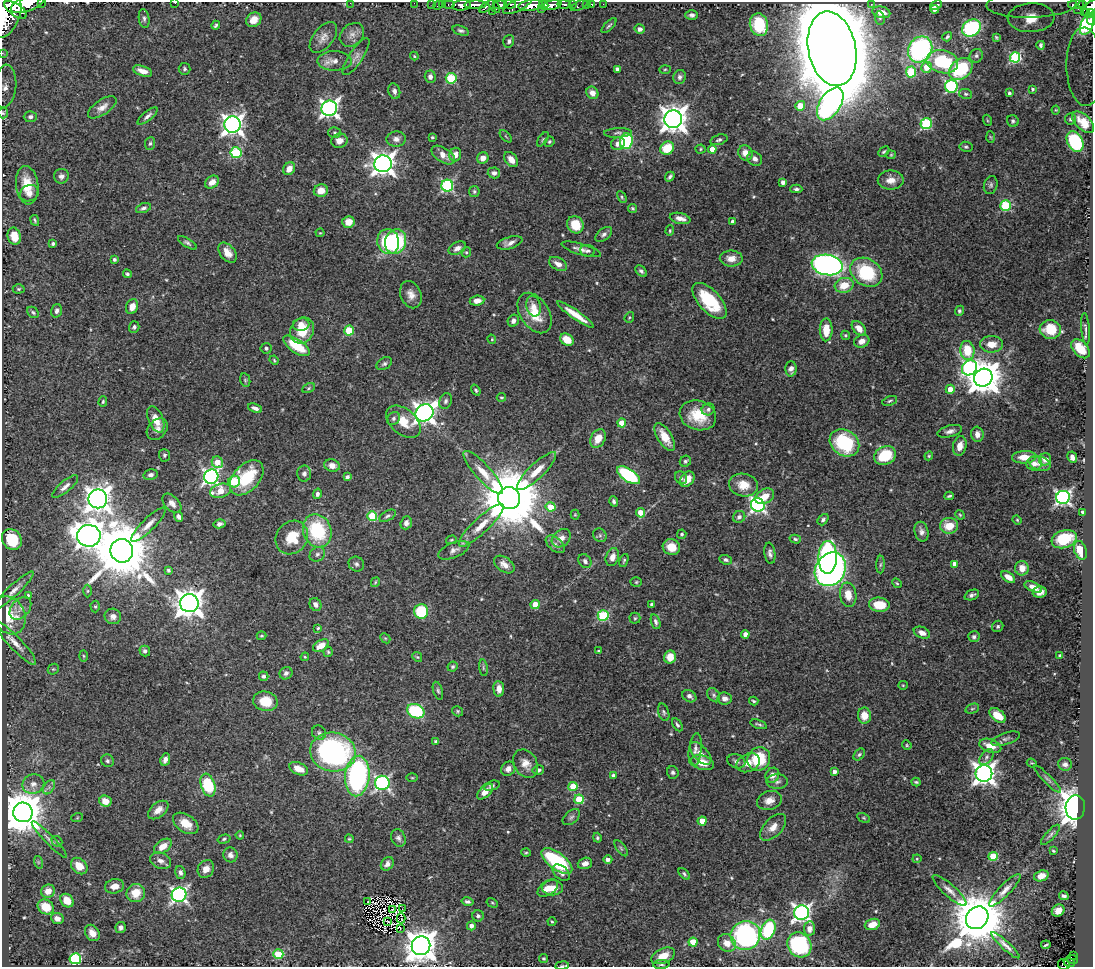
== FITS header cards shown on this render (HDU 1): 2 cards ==
NAXIS1  =                 1091
NAXIS2  =                  965

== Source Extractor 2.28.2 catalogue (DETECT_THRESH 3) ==
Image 1091 x 965 px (HDU 1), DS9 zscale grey, 1 PNG px = 1 image px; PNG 1095 x 969 px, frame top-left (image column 1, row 965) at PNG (2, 2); each listed source drawn as its Kron ellipse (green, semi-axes under 4 px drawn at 4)
Background 1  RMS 0.016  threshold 0.0476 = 3 sigma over >= 5 px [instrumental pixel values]
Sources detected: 539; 2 with non-positive FLUX_AUTO (blend fragments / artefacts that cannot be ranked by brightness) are neither listed nor drawn; of the other 537, the 500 brightest by FLUX_AUTO listed and drawn (37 fainter detections omitted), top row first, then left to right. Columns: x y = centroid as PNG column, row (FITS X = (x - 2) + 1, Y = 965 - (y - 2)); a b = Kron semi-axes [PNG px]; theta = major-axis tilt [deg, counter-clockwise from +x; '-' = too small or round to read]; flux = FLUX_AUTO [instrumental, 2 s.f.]
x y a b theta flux
41 2 2 2 - 28
175 3 3 2 - 8.3
350 3 2 2 - 18
414 3 2 2 - 11
27 4 17 7 20 2600
432 4 2 2 - 12
443 4 3 2 - 23
510 4 6 3 -6 300
564 4 6 4 1 220
586 4 2 2 - 7.1
592 4 3 3 - 24
603 4 2 2 - 6.8
871 4 2 2 - 3.1
1031 4 45 13 2 39
438 5 5 3 - 40
449 5 6 3 0 53
462 5 9 5 8 1200
475 5 11 4 1 990
500 5 7 4 4 640
518 5 16 6 27 740
531 5 12 5 7 2100
544 5 5 4 - 380
552 5 9 4 10 1000
572 5 3 3 - 110
579 5 9 3 26 84
936 5 6 3 23 3.3
1076 5 8 4 2 190
1082 5 4 3 - 120
487 6 9 4 34 320
494 6 8 3 -52 210
1089 8 10 5 42 580
541 9 2 2 - 130
934 9 4 4 - 3.9
1078 9 3 2 - 21
15 10 13 6 -35 1600
492 11 2 2 - 49
881 12 9 5 -14 13
1086 13 4 3 - 82
1091 13 4 3 - 160
5 14 25 15 71 5600
692 15 6 5 - 3.2
144 18 10 5 -81 2.9
880 18 7 5 -80 2.1
1031 18 23 14 3 85
254 20 8 6 37 12
1091 20 5 3 - 54
1087 24 11 6 65 47
216 25 4 3 - 1.8
759 25 11 9 -75 47
609 26 10 3 44 2
971 28 10 8 34 97
640 29 5 4 - 4.5
461 31 8 4 -19 2.4
352 35 13 10 42 7.2
947 37 5 3 - 1.6
996 37 4 3 - 1.4
323 38 18 10 51 8.2
509 41 6 5 - 2.8
1041 45 4 3 - 1.7
832 49 38 23 -79 14000
920 49 13 11 58 170
2 53 3 2 - 9.3
414 56 4 3 - 1.1
976 56 7 6 - 3.1
356 57 22 6 56 6.9
1015 57 5 5 - 97
334 61 17 10 0 11
942 62 16 11 -13 68
926 67 5 5 - 15
1085 67 39 18 -88 80
185 69 6 6 - 2.2
617 69 4 4 - 3.8
665 69 5 3 - 1.2
961 69 13 9 37 66
142 71 10 5 -18 8.9
911 72 5 5 - 62
430 77 6 5 - 3.9
680 77 7 6 - 3.4
451 78 5 5 - 79
5 86 21 11 85 14
951 86 6 6 - 140
1033 89 3 3 - 1.4
394 91 8 6 -76 3.7
592 93 6 5 - 6.5
1009 93 3 3 - 2.3
966 94 6 5 - 2.1
830 104 18 10 57 210
800 106 5 4 - 22
102 107 16 7 34 8.1
329 108 8 7 - 440
1056 110 4 4 - 1.1
3 113 5 5 - 1.4
147 116 12 4 40 3.9
30 117 6 5 - 3.1
673 119 9 9 - 1300
1070 119 5 5 - 1.9
987 120 5 3 - 1.1
1013 121 6 5 - 2.2
1083 122 13 7 -45 16
926 124 5 5 - 100
233 125 8 8 - 670
335 132 6 5 - 1.9
618 133 14 5 3 3.2
506 136 8 3 -45 1.3
432 137 3 3 - 1.3
990 137 6 4 -87 1.4
396 139 10 7 4 5.1
543 139 8 4 54 1.6
719 140 9 5 17 2.6
339 141 8 7 - 7.9
626 141 8 6 78 100
1075 141 11 7 -63 96
549 142 5 4 - 1.7
150 143 6 5 - 2.1
618 144 7 6 - 6.7
966 147 6 5 - 1.9
667 148 7 6 - 30
700 149 5 4 - 1.3
712 149 4 4 - 12
884 152 6 4 43 1.5
236 153 5 5 - 79
745 153 8 7 - 9.4
443 155 13 7 -32 9
455 155 7 6 - 7.3
891 155 4 4 - 1.1
483 158 6 5 - 7.3
511 159 8 6 -51 8
755 159 8 6 -43 5.1
383 164 9 8 - 870
289 169 7 5 56 9.2
494 173 6 5 - 4.2
61 176 7 7 - 3.8
670 177 5 3 - 2.3
891 180 13 9 0 10
212 182 7 5 39 9.3
783 182 4 4 - 4.6
27 185 19 11 -83 24
991 185 9 6 72 2.9
447 186 6 6 - 130
796 189 6 4 -1 2.5
321 191 7 6 - 11
474 192 5 5 - 1.9
29 193 9 8 - 6.2
622 197 6 4 -62 1.5
1005 206 5 5 - 86
143 208 8 4 22 2.9
633 209 5 4 - 1.9
680 218 10 5 -12 7.4
35 220 5 3 - 1.6
348 222 6 6 - 12
733 222 3 3 - 3.4
575 225 9 8 - 26
670 231 5 4 - 1.3
320 233 4 4 - 1.1
604 234 9 6 37 3.8
14 236 8 6 -75 18
388 242 12 11 - 64
396 242 12 10 73 94
53 243 4 4 - 2.2
187 243 11 4 -32 2.6
510 243 13 6 17 5.6
457 248 9 6 28 6.3
581 249 20 5 -16 6.3
587 251 7 5 -5 2.7
466 252 5 5 - 1.7
228 253 11 7 -53 10
731 258 11 8 -1 11
114 259 3 3 - 2.4
558 264 10 6 -29 7.3
827 265 16 10 -11 490
641 271 7 4 -44 2.5
866 272 17 13 -33 66
127 274 4 4 - 1.8
844 285 9 7 16 20
19 289 6 4 1 1.6
411 295 14 10 -67 9
477 301 7 5 7 6.1
710 301 22 11 -47 53
534 306 10 7 -78 5.9
132 307 7 6 - 9.8
57 311 7 5 74 3.5
959 311 5 4 - 1.8
33 312 6 5 - 2.1
535 313 22 14 -57 28
576 315 22 4 -35 16
629 317 5 4 - 1.3
513 321 6 5 - 4
301 324 8 6 8 7.4
134 327 5 5 - 2.3
859 328 8 5 -47 9.5
1085 329 16 3 -85 3.4
826 330 11 6 89 20
1050 330 10 9 - 25
302 331 13 11 61 26
349 331 5 5 - 40
845 335 5 4 - 1.6
492 339 5 4 - 1.4
567 340 7 5 -35 17
862 341 8 6 26 7
991 344 11 8 0 13
296 346 15 6 -34 36
266 348 5 5 - 2.9
1080 349 11 7 -48 25
967 350 9 7 -81 29
274 360 5 3 - 1.1
384 364 8 5 31 2.8
970 368 8 7 - 230
791 369 8 5 88 5.4
983 378 9 8 - 2300
245 380 7 5 -77 1.8
308 388 7 4 28 1.7
950 389 4 4 - 13
476 390 6 4 -54 1.8
501 397 5 3 - 1.4
103 401 5 3 - 1.3
445 401 8 6 67 2.9
890 401 8 4 19 2
255 408 7 4 -22 4.1
708 409 7 6 - 3.8
424 413 9 8 - 750
698 415 19 14 -18 31
393 418 7 6 - 2.7
156 419 14 7 -67 14
403 422 20 12 -41 21
622 423 4 4 - 24
157 429 12 9 48 6.6
950 431 12 5 15 4.9
977 434 8 6 -88 5.9
665 437 15 7 -59 20
598 438 10 7 61 14
844 443 16 12 -35 83
960 446 10 6 76 8.8
164 455 6 5 - 2.1
885 455 11 9 27 44
929 456 4 4 - 1.3
1024 457 12 6 3 12
1072 457 6 4 -64 4.6
1045 459 6 6 - 7.7
685 461 6 5 - 2
217 462 6 5 - 15
1039 463 11 7 -20 5.6
1034 464 8 7 - 5.9
332 466 8 6 -15 8.2
537 471 26 7 44 16
483 472 28 8 -48 18
304 474 8 7 - 3.9
151 475 7 5 13 3.2
628 475 13 6 -34 100
211 477 7 7 - 350
347 477 4 3 - 3.3
247 478 20 13 48 56
681 478 7 5 -59 2.6
687 479 8 6 49 12
234 482 6 6 - 46
743 485 14 11 -9 16
65 487 16 5 40 6.3
220 491 10 7 17 23
317 494 5 4 - 2.8
765 496 10 7 30 12
949 496 4 2 - 1.6
1063 497 7 6 - 310
509 498 11 11 - 11000
98 499 9 9 - 1200
614 501 5 4 - 2.7
172 503 11 7 -45 7.3
758 505 7 6 - 300
551 507 5 4 - 21
1082 512 4 2 - 1.2
641 513 5 4 - 15
575 515 5 4 - 1.1
960 515 5 4 - 1.2
372 516 5 5 - 53
388 516 9 5 29 2.7
178 517 5 4 - 3.8
739 517 6 6 - 3.2
823 520 6 4 50 2.6
1017 520 5 4 - 1.1
406 523 6 5 - 4.7
219 524 6 4 14 3.4
148 525 23 6 44 9.7
481 525 30 7 43 19
949 526 9 8 - 22
317 531 17 14 -67 74
921 532 10 7 -76 5
682 534 5 4 - 2.3
600 535 7 6 - 2.5
89 536 12 11 - 1200
292 538 17 15 52 29
561 538 10 8 40 8.3
795 539 6 4 -16 1.9
1064 539 13 8 18 36
12 540 11 9 -57 37
451 540 5 4 - 1.3
555 544 11 6 -39 4.6
671 547 9 8 - 16
454 550 16 7 23 5.9
1080 550 10 6 -70 23
122 551 12 11 - 8400
770 553 11 5 -82 3.8
317 554 8 6 36 3.7
612 557 9 6 71 7.8
828 557 16 9 88 180
624 560 7 4 71 1.7
726 560 6 4 -23 2.5
585 561 7 6 - 4
356 564 8 7 - 3.1
955 564 4 4 - 9.3
504 565 11 7 -36 7.5
880 565 9 4 88 2.1
1022 568 7 7 - 11
830 569 18 14 58 600
168 570 4 3 - 1.7
1008 577 8 4 -33 8.6
375 582 5 3 - 1.2
636 582 5 4 - 1.4
897 583 5 4 - 1.5
1033 587 9 4 -24 6.4
13 591 27 5 43 7.8
88 591 6 4 88 1.5
1040 592 7 5 9 7.9
28 595 4 3 - 1.2
848 595 12 8 -82 15
972 595 7 5 23 3.6
189 603 9 9 - 1400
315 604 7 5 -59 4.6
535 604 4 4 - 18
652 604 4 4 - 3.1
879 605 10 7 -6 25
95 607 6 4 -89 1.7
20 608 13 9 50 6.6
421 611 7 7 - 48
9 615 20 15 -64 28
113 616 8 7 - 5.5
603 616 5 5 - 86
635 618 5 5 - 1.8
656 622 8 4 -72 2.9
998 626 6 5 - 2
318 628 3 3 - 1.2
922 633 8 5 -24 6.6
745 634 4 4 - 6.9
262 636 5 3 - 1.3
974 637 6 5 - 3.2
385 638 6 4 -43 1.4
15 643 29 6 -47 10
321 646 8 5 28 13
145 651 5 5 - 3.1
598 651 3 2 - 1.2
328 652 5 4 - 1.6
1060 655 4 3 - 1.8
83 656 5 3 - 1.2
305 657 4 4 - 1.2
417 657 5 4 - 1.4
670 657 6 6 - 16
453 667 5 5 - 2.1
483 668 8 4 -82 2.1
53 669 6 5 - 1.5
286 673 6 6 - 3.4
264 676 5 4 - 2.8
903 685 5 4 - 1.1
499 689 8 5 -85 8
438 691 9 4 -73 2.3
714 695 8 5 -52 2.7
689 696 7 5 -32 4
725 698 7 6 - 5.8
265 701 12 9 -13 24
754 701 4 3 - 1.8
972 709 7 5 16 1.6
416 711 9 7 -24 77
457 711 6 4 -33 1.6
664 712 9 5 -72 2.4
998 715 9 6 -37 20
864 716 8 6 -82 15
759 724 9 3 -17 2.2
677 725 7 4 -60 2.2
319 733 7 6 - 2.7
1006 739 15 6 18 3.6
436 741 4 3 - 2.3
907 745 5 4 - 1.2
990 746 11 6 -18 16
695 749 16 6 83 5.5
333 752 23 19 -11 240
701 753 14 7 -48 7.5
859 754 7 5 49 2
986 757 9 5 53 4
759 759 12 11 - 41
165 760 6 4 66 4.1
107 761 7 6 - 2.5
736 761 9 6 -21 3.6
702 763 12 7 -16 14
748 763 12 9 26 9
1032 763 5 3 - 1.1
526 764 15 11 -59 11
1065 764 7 6 - 3.7
299 769 10 6 -23 12
508 769 7 6 - 5.4
538 770 6 5 - 3.4
673 772 6 6 - 2.7
834 772 4 3 - 4.5
984 774 8 8 - 760
772 775 8 6 61 6.3
357 776 20 12 85 200
613 776 4 4 - 4.8
412 778 5 3 - 1.1
1047 779 18 3 -45 3.3
777 781 11 7 -1 3.9
916 782 4 3 - 1.5
382 783 7 7 - 230
33 784 11 9 20 8.1
208 785 12 7 -72 65
492 786 8 4 16 2.5
573 786 4 4 - 26
49 787 8 5 57 3.1
485 792 10 5 43 9.9
579 799 5 5 - 42
769 800 12 9 16 8.3
105 801 6 5 - 13
1075 807 12 9 86 1300
158 810 12 7 39 9
23 812 10 9 - 4200
571 817 10 6 41 3
77 818 6 4 19 1.1
864 818 7 4 -27 1.2
702 821 4 4 - 17
186 823 14 9 -33 17
773 827 16 9 46 10
240 835 4 3 - 1.1
1050 835 13 4 48 3.1
398 838 9 7 -67 3.8
597 838 5 4 - 1.6
224 839 6 4 16 1.9
349 839 4 3 - 1.2
49 840 25 4 -46 6
57 841 6 5 - 1.6
163 846 10 6 35 12
621 848 9 4 -54 2
1053 851 3 2 - 1.3
526 853 5 3 - 1.2
230 855 7 7 - 4.6
993 856 5 4 - 43
917 859 4 4 - 1.1
608 860 4 4 - 4.2
161 861 11 7 -24 5.7
557 861 18 8 -37 93
38 862 6 4 -72 1.6
585 863 7 5 18 5.3
387 864 7 6 - 5.1
79 866 9 7 -45 15
206 869 9 8 - 8.4
180 872 6 5 - 3.4
561 873 10 6 -41 5.3
684 874 7 4 -47 1.8
1041 876 7 5 20 8.5
115 886 10 7 12 9
548 888 11 7 34 11
552 888 10 7 0 11
949 890 22 6 -42 7.5
1005 890 22 6 46 8.3
48 891 7 6 - 12
136 893 9 9 - 19
179 895 7 7 - 320
1064 896 5 3 - 2.5
67 901 7 6 - 15
368 901 2 2 - 1.3
467 901 6 4 -11 3
492 903 6 4 -29 1.3
46 907 8 7 - 24
393 909 3 2 - 1.4
402 909 2 2 - 1.2
1058 910 7 5 37 7.9
802 913 7 7 - 430
478 916 6 5 - 2.5
57 918 6 5 - 7.9
401 918 5 2 - 1.4
977 918 12 10 46 7300
388 922 3 2 - 1.6
552 922 4 3 - 1.2
872 924 8 5 19 10
471 926 4 4 - 5.2
121 928 5 5 - 3.4
400 928 2 2 - 1.3
809 929 7 5 81 6.3
768 930 10 7 68 70
92 933 9 6 -55 9.2
745 935 15 14 - 200
693 942 4 4 - 26
727 943 9 8 - 9.2
799 945 13 11 -54 88
1005 945 18 4 -43 5.3
1046 945 5 2 - 1.3
421 946 9 9 - 2000
278 954 5 5 - 48
1073 955 4 2 - 25
663 956 13 7 23 14
75 959 5 5 - 130
543 959 4 4 - 1.4
1072 959 5 4 - 88
1069 963 6 3 -21 71
661 964 8 4 3 2.2
1064 965 6 5 - 67
562 966 7 3 9 1.2
At the frame edge (FLAGS 8, measured only in part): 15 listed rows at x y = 41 2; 175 3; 350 3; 414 3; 27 4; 1089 8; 5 14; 1091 20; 2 53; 1085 67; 5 86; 3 113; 421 946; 1064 965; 562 966
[37 fainter detections neither listed nor drawn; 2 non-positive-flux detections neither listed nor drawn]